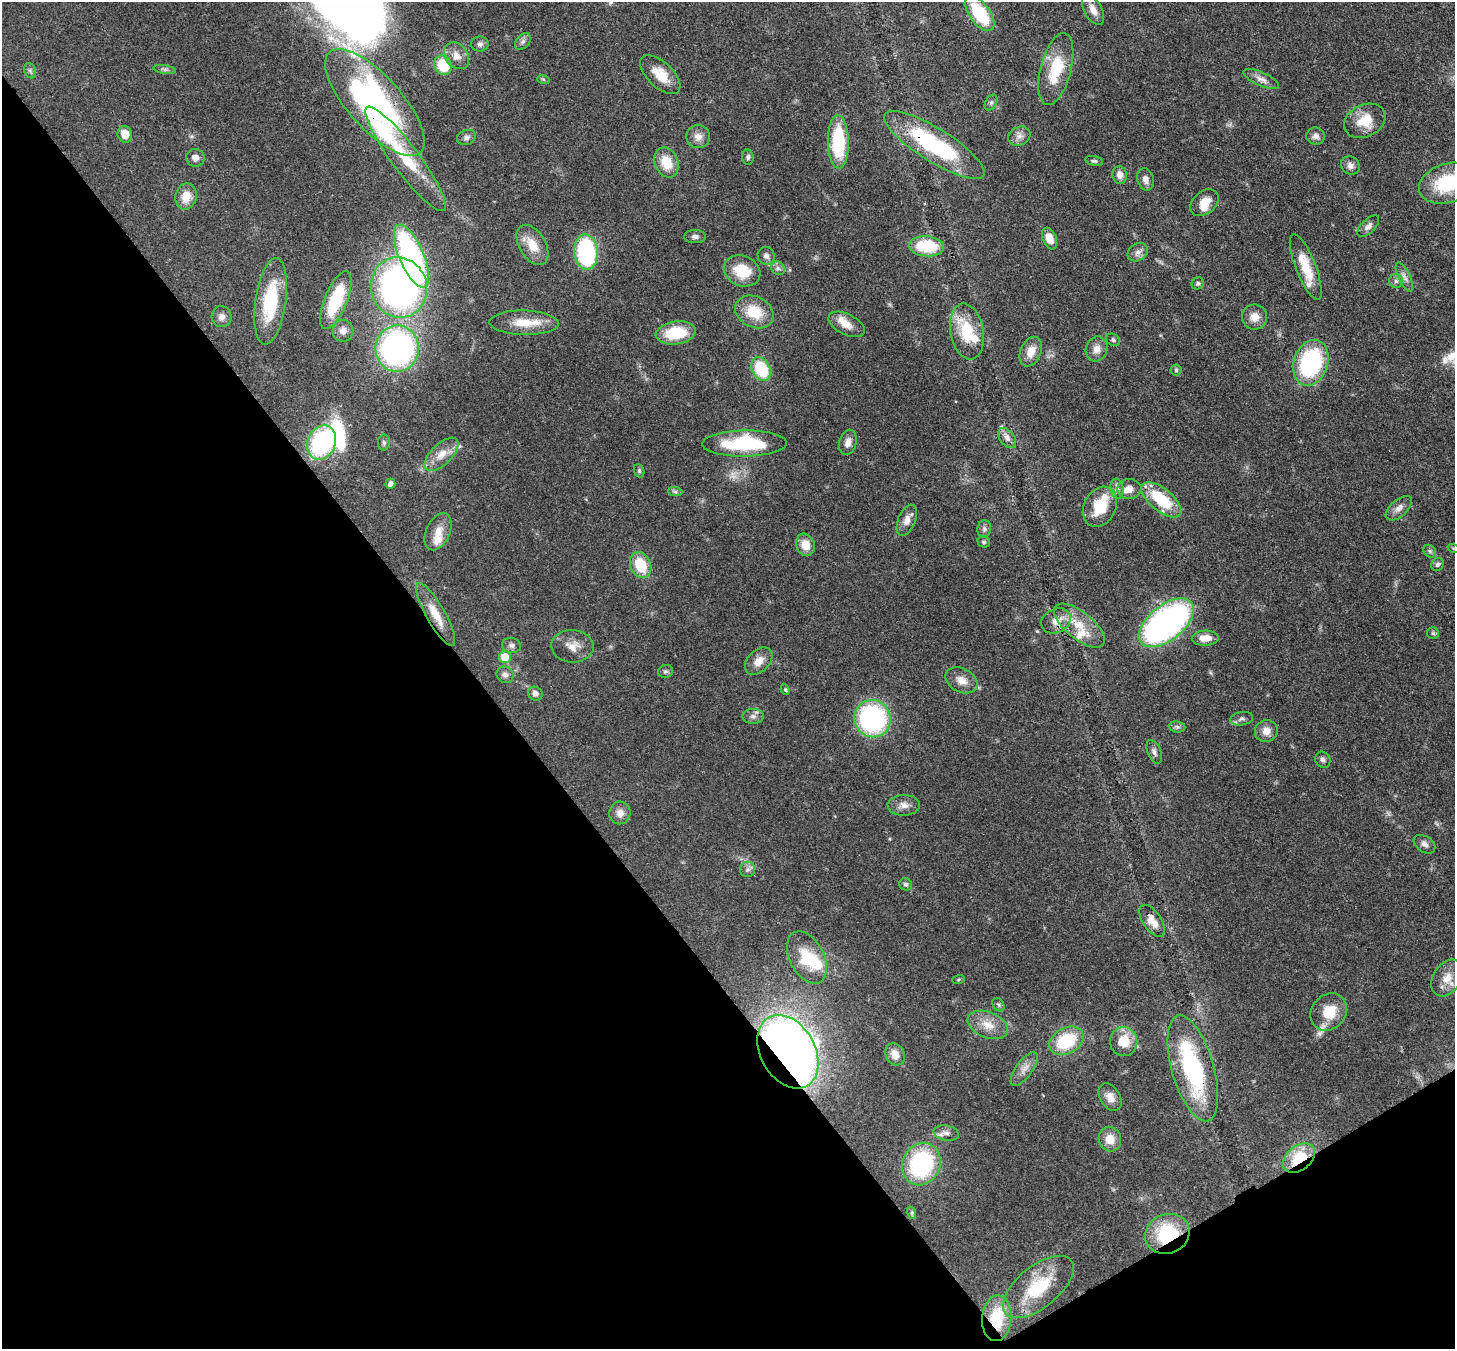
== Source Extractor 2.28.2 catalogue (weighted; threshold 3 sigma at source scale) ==
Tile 14 of 4 x 4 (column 2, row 4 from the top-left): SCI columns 1533-2985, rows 348-1694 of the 5971 x 5942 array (HDU 1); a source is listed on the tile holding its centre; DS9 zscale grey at full resolution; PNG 1457 x 1351 px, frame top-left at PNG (2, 2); each listed source drawn as its Kron ellipse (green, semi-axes under 4 px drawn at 4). Shown black and unused: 36% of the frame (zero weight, under 3 of 4 exposures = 7% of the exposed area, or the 3 px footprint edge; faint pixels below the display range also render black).
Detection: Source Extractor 2.28.2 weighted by HDU 2 'WHT'; one run over the whole footprint, this tile lists its part. Background 0.0752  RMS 0.0038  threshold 0.0172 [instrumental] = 3 sigma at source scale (4.5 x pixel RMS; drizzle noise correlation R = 1.50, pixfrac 1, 0.05/0.05 arcsec/px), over >= 5 px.
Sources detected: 152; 1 too faint to see at this stretch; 2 inside a brighter object's white glare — neither listed nor drawn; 11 inside a brighter listed object's ellipse — not listed separately; the other 138 listed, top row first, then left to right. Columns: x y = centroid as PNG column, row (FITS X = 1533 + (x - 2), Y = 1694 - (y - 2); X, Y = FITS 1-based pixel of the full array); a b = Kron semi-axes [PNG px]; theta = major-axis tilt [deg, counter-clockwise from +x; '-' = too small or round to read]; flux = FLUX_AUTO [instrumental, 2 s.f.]
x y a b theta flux
1093 10 17 9 -61 3.2
980 13 20 10 -55 22
523 42 9 6 49 1.3
480 44 8 7 - 1.2
456 56 14 11 -53 3.7
443 65 10 8 -64 12
164 69 11 4 -8 1
1056 69 37 15 75 16
30 71 8 6 -68 0.94
660 75 25 12 -44 7.3
543 79 6 4 -19 0.53
1261 79 19 7 -24 2.6
375 103 68 27 -48 120
991 103 8 5 63 0.9
1365 121 22 16 26 8.9
125 134 8 7 - 4.9
1019 136 12 9 24 2.2
1316 136 9 8 - 1.9
466 137 9 7 19 1.4
698 137 12 11 - 2.9
838 142 27 10 -89 25
934 145 58 16 -32 45
748 157 7 6 - 0.98
195 158 9 9 - 2.4
406 159 65 13 -53 20
1094 161 9 5 -11 0.73
666 162 15 11 -68 8.3
1350 165 10 8 -45 2
1120 175 9 7 -81 2.6
1145 179 11 8 -74 2.1
1447 183 29 19 18 25
186 196 13 10 79 5.5
1204 203 16 11 40 5
1368 226 14 6 44 1.7
695 236 11 6 -1 1.3
1049 238 11 6 -67 4.8
532 245 22 13 -59 7.2
927 246 17 10 -4 20
586 252 18 11 -85 45
1138 252 11 8 34 2
412 256 34 12 -66 97
766 256 9 8 - 1.7
1306 267 35 10 -68 10
778 268 7 6 - 1.2
742 271 19 15 -24 12
1404 277 16 6 -65 2.1
1396 281 7 7 - 1.2
1198 283 6 5 - 0.69
399 287 30 28 -72 160
336 300 31 11 68 22
271 301 43 15 82 24
754 312 20 15 -27 11
222 317 10 10 - 2
1254 317 12 12 - 3.7
524 323 34 12 -1 8.9
847 324 20 10 -27 4.9
343 331 11 10 - 2.8
967 332 28 16 -79 15
676 333 20 11 8 15
1113 340 7 5 -29 0.82
397 349 23 21 88 120
1097 349 13 10 70 3.1
1031 352 15 10 66 4.8
1311 363 23 17 72 42
761 369 12 9 -64 19
1176 370 5 5 - 0.66
1007 438 11 7 -53 2.1
848 442 13 8 75 2.7
322 443 18 14 68 43
384 443 8 6 -89 0.82
744 444 42 13 1 28
442 454 21 10 44 5.1
639 471 7 5 -70 0.66
390 484 5 5 - 1.6
1117 489 10 6 -82 1.6
1129 489 12 10 0 3.8
675 492 7 4 -2 0.86
1161 500 24 11 -39 20
1100 507 21 16 63 13
1399 508 16 8 42 2.5
907 520 16 8 68 3.2
984 529 9 7 80 1
438 532 20 11 65 4.6
984 542 6 5 - 0.71
805 545 11 9 -69 5
1453 548 6 3 -18 0.38
1430 551 7 5 -46 0.78
1437 564 7 6 - 0.9
641 565 13 10 -65 12
436 614 36 9 -60 7.3
1056 621 15 11 25 4.4
1166 623 32 17 39 120
1079 626 30 13 -39 9.5
1433 633 6 6 - 0.69
1205 638 13 7 1 4.5
511 645 9 7 -11 1.3
572 646 21 16 -4 5
505 657 6 6 - 7.5
759 661 16 11 45 4.1
665 671 7 6 - 0.85
505 675 9 8 - 1.5
961 680 17 11 -27 4
785 690 5 4 - 0.55
535 694 7 6 - 2.1
753 716 10 7 1 1.6
872 719 19 18 - 62
1242 719 11 6 10 1.4
1177 727 8 5 -7 0.95
1266 731 11 11 - 3.3
1154 752 12 6 -67 1.5
1323 760 8 7 - 1.4
904 805 16 10 1 2.9
620 813 11 10 - 2.8
1424 844 12 8 -34 1.8
748 870 7 7 - 1.3
906 884 6 6 - 0.99
1152 921 18 9 -57 4.7
807 958 28 17 -63 15
1447 978 20 13 58 5.4
958 979 6 3 19 0.37
998 1005 7 5 -55 0.72
1329 1012 20 17 49 10
988 1025 21 13 -21 6.2
1066 1041 18 13 29 20
1124 1042 14 13 - 9.2
788 1052 39 27 -60 310
895 1054 11 9 -64 4.3
1193 1068 55 21 -74 47
1024 1069 20 8 54 3.3
1110 1097 15 10 -60 3.2
946 1133 13 7 -12 2
1110 1139 12 11 - 4.8
1299 1158 18 12 39 15
921 1164 22 19 65 41
912 1213 6 4 -73 0.59
1167 1234 22 19 22 23
1038 1287 42 21 39 19
997 1318 23 14 86 15
Overlapping masked pixels (flux is a lower limit): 10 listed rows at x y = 443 65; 375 103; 934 145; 436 614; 1056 621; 788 1052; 1193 1068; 1299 1158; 1167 1234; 997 1318
Isophote crosses this tile's border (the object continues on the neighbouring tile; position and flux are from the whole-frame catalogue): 1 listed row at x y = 1447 183